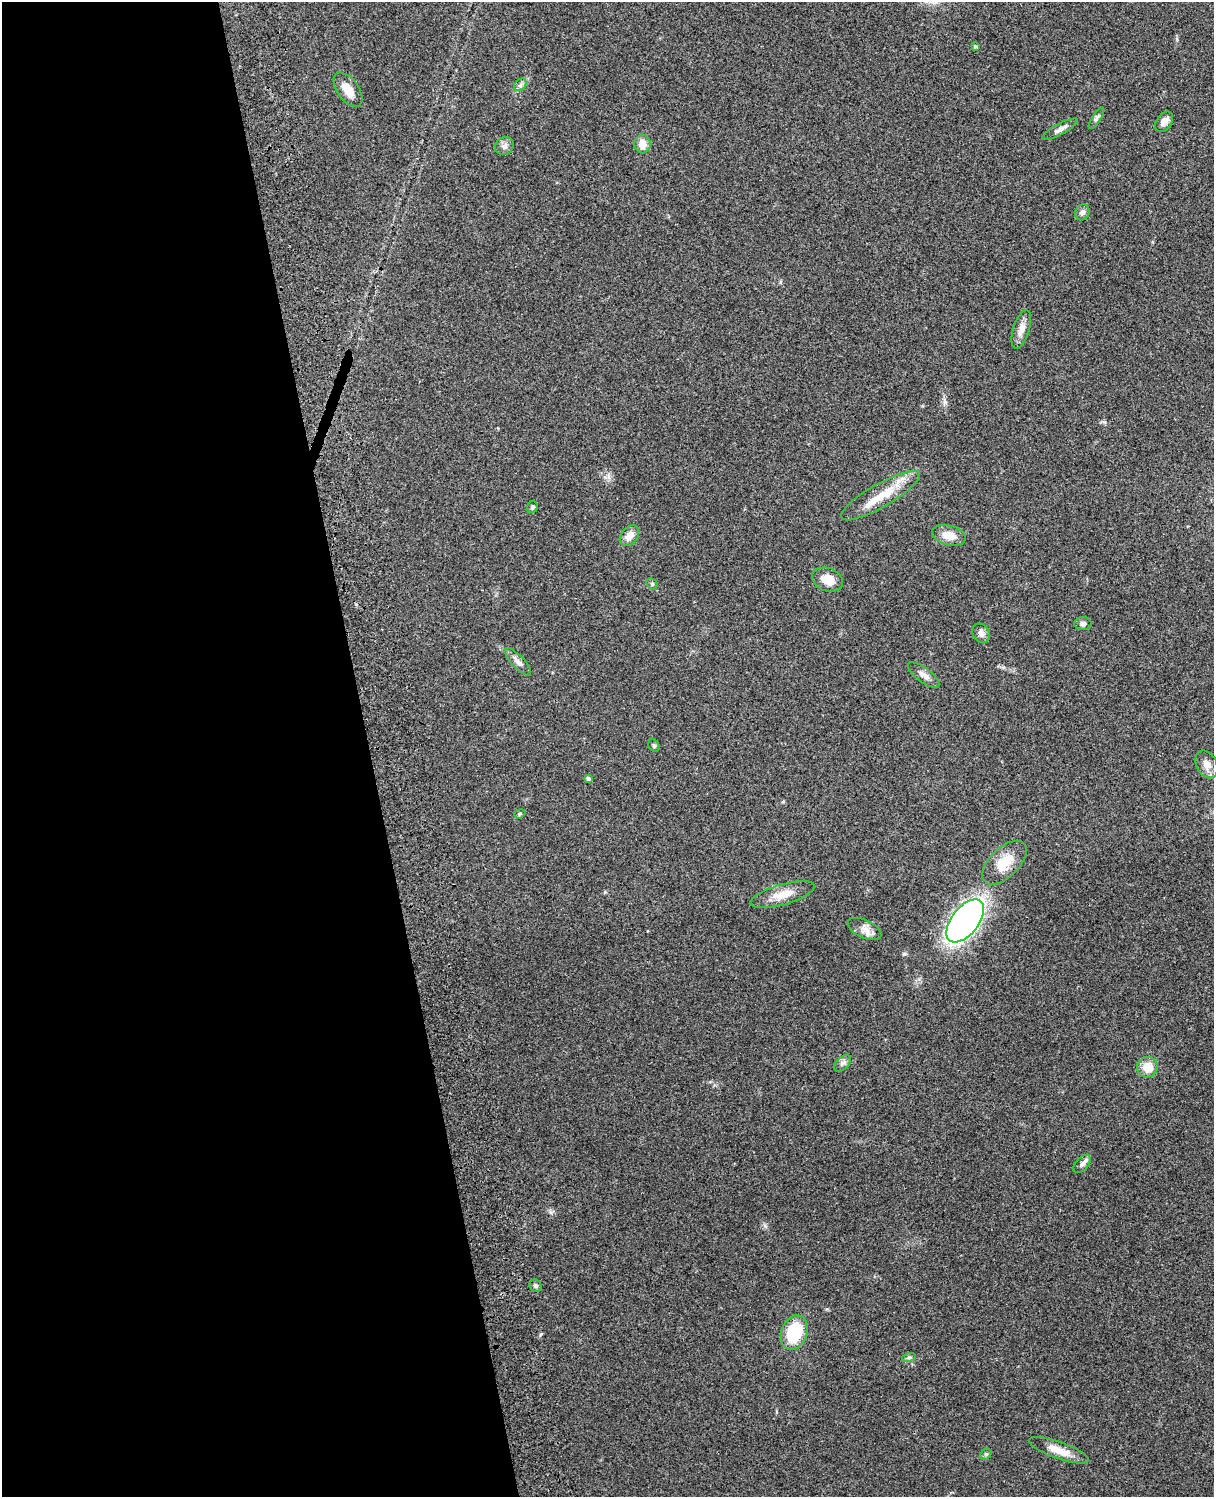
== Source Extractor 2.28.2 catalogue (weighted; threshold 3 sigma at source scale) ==
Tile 5 of 4 x 3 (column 1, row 2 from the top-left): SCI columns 119-1330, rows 1660-3154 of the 5089 x 4927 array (HDU 1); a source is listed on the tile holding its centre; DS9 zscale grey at full resolution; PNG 1216 x 1499 px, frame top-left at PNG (2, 2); each listed source drawn as its Kron ellipse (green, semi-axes under 4 px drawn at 4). Shown black and unused: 30% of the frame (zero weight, under 3 of 4 exposures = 6% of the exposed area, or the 3 px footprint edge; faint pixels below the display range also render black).
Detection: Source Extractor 2.28.2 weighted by HDU 2 'WHT'; one run over the whole footprint, this tile lists its part. Background 0.277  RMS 0.0092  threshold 0.0412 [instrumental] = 3 sigma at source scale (4.5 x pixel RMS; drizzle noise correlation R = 1.50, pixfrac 1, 0.05/0.05 arcsec/px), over >= 5 px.
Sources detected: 36; all 36 listed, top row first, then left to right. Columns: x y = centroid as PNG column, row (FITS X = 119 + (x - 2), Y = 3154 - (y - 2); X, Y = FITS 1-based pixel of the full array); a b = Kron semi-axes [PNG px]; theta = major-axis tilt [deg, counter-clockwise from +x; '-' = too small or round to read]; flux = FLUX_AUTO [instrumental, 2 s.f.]
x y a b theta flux
975 47 3 3 - 1.4
520 85 7 5 46 2.4
348 90 20 10 -54 11
1096 118 12 4 56 2.5
1164 122 11 7 55 6.5
1060 129 20 5 29 4.5
642 144 9 8 - 8.8
504 146 10 8 41 3.9
1082 212 8 7 - 3.4
1021 329 20 8 73 8.1
881 496 45 11 30 25
532 507 6 5 - 1.8
949 535 17 10 -14 11
629 536 11 8 51 8.3
827 580 16 11 -21 13
652 584 6 4 -46 1.3
1083 623 9 6 3 2.9
981 633 10 8 -57 4.3
518 662 18 6 -46 4.8
923 675 19 7 -37 5.7
654 746 7 5 -55 1.4
1207 764 15 10 -64 6.9
588 779 4 4 - 2.5
520 814 6 4 22 1.3
1004 863 27 14 45 20
783 895 33 10 16 14
965 921 25 13 52 390
865 929 18 8 -26 7.1
842 1063 10 6 44 3.3
1147 1067 10 10 - 14
1082 1164 11 6 48 3.4
536 1286 6 5 - 2.2
794 1332 17 13 68 41
909 1357 7 4 18 1.5
1059 1450 31 8 -19 14
986 1454 6 4 42 1.5